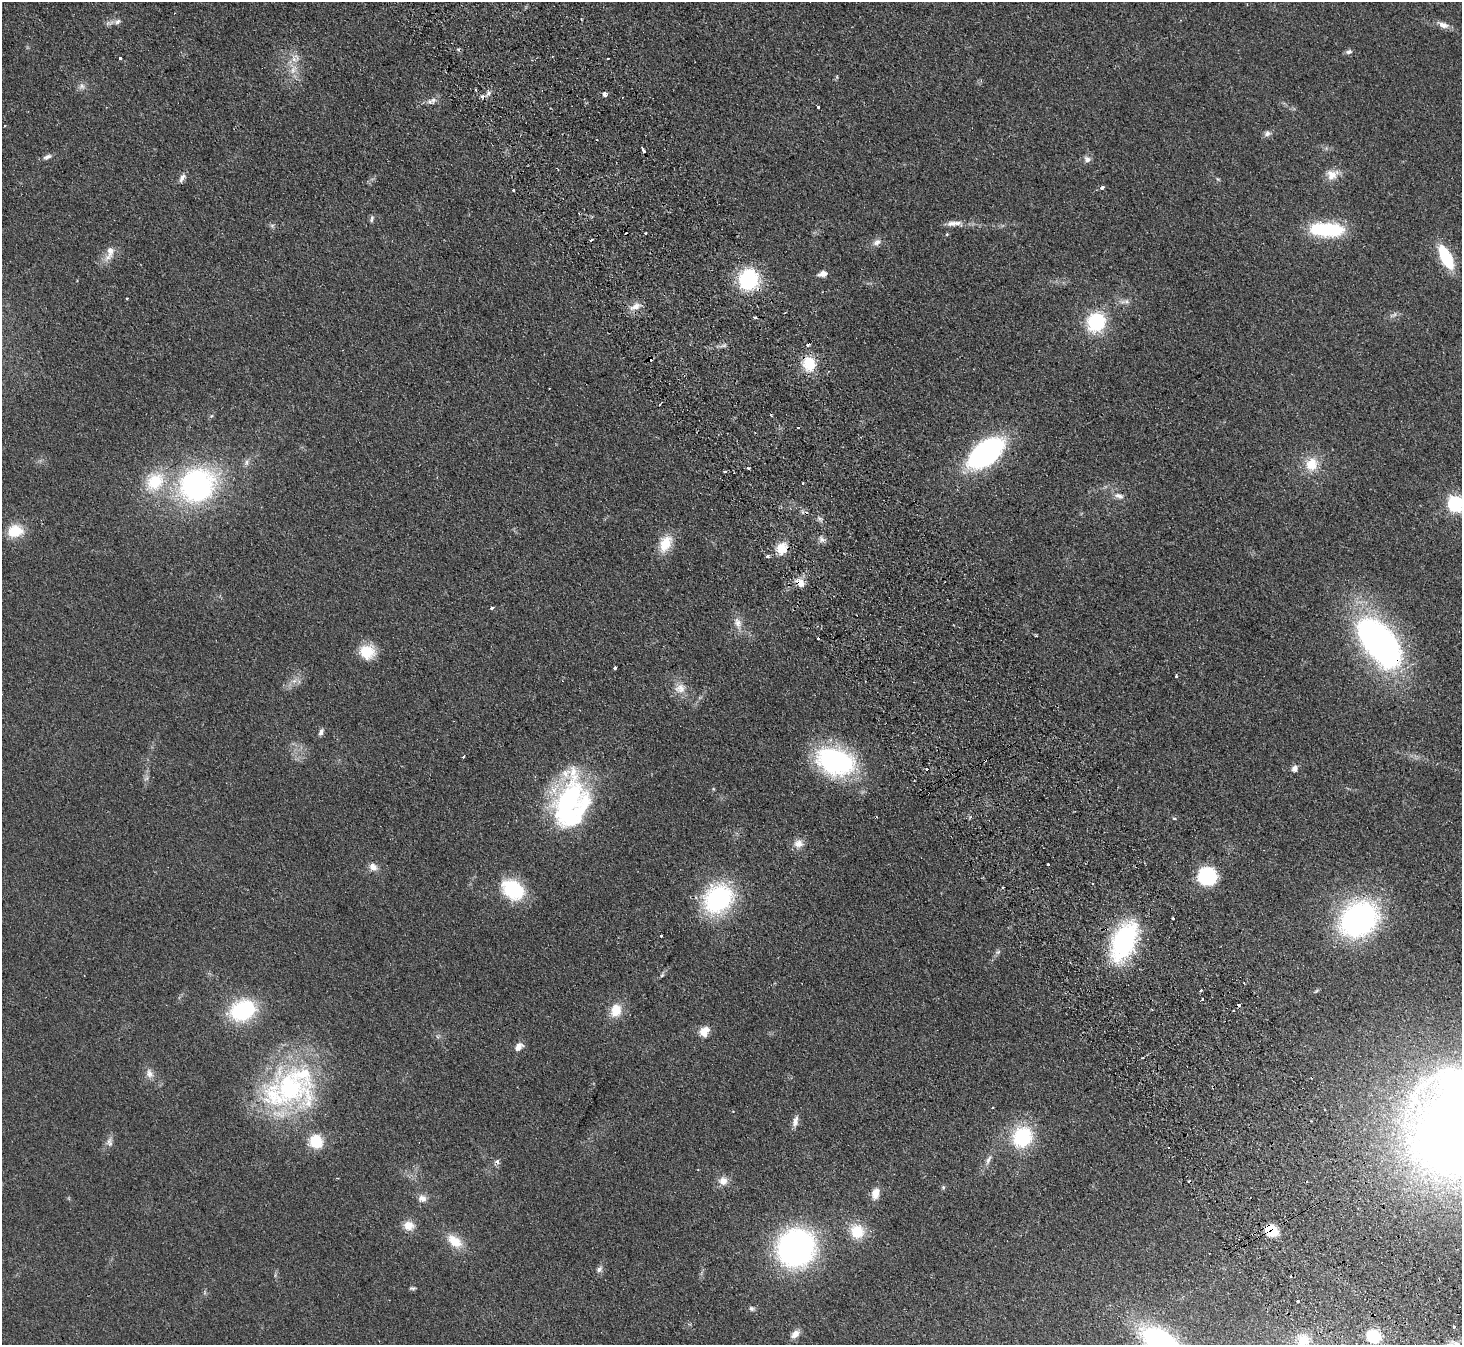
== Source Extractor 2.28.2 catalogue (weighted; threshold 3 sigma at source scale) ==
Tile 6 of 4 x 4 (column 2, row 2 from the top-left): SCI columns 1511-2970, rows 3019-4361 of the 5940 x 5898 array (HDU 1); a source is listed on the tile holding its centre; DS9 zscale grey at full resolution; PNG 1464 x 1347 px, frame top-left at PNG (2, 2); no overlay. Shown black and unused: <1% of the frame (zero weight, under 2 of 3 exposures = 3% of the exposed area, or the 3 px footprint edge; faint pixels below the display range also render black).
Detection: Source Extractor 2.28.2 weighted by HDU 2 'WHT'; one run over the whole footprint, this tile lists its part. Background 0.0777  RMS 0.0086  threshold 0.0385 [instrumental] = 3 sigma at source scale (4.5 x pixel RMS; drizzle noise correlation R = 1.50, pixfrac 1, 0.05/0.05 arcsec/px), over >= 5 px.
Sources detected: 138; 1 inside a brighter object's white glare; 14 cosmic-ray / hot-pixel residue — not listed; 6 inside a brighter listed object's ellipse — not listed separately; the other 117 listed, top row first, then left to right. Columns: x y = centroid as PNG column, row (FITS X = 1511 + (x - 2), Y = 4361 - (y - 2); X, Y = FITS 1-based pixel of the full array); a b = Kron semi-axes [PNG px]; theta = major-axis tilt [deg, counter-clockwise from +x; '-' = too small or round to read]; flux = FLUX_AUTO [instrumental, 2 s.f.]
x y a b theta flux
117 22 9 6 33 3
1443 25 15 7 -21 5.7
1349 52 8 6 14 2.5
120 58 3 3 - 2.2
608 59 3 2 - 1.2
293 70 14 7 62 6.6
82 86 9 6 -60 3
605 94 4 3 - 9.9
433 100 10 7 62 3.4
818 106 3 3 - 4.1
4 126 3 2 - 0.71
1267 133 8 7 - 3.1
643 150 4 3 - 3.1
47 157 13 6 22 3
1087 159 10 8 -26 3.6
1332 175 16 13 20 9.5
182 178 13 6 61 3.5
1218 179 6 4 -33 1
1102 188 4 3 - 7.4
513 190 3 3 - 2.2
372 219 9 4 68 1.8
952 224 14 8 4 5.2
272 225 6 4 19 1.3
1327 229 36 15 -2 56
947 234 5 3 - 0.83
877 242 12 7 31 4
110 252 21 8 70 9.1
1446 257 21 9 -63 50
823 274 9 6 12 5.7
749 279 23 20 69 57
127 298 3 2 - 1.1
635 307 15 8 21 6.8
1394 315 12 5 32 2.5
755 317 3 3 - 1.7
1096 322 21 19 57 49
809 364 17 15 -75 22
798 427 3 3 - 2
986 453 31 16 38 200
246 463 9 6 72 2.8
1312 464 18 15 64 18
748 468 5 3 - 1
725 472 3 3 - 5.8
155 482 28 21 47 37
803 483 3 2 - 0.95
196 485 34 31 30 180
1119 496 14 7 -16 4.6
1455 504 7 6 - 200
15 531 19 14 9 18
822 539 7 6 - 2.7
665 544 21 13 64 18
782 548 14 11 60 14
768 556 4 3 - 2
800 583 13 8 -44 7.6
492 608 3 3 - 3.6
738 623 17 10 -68 7.3
818 638 3 3 - 2.1
1379 642 47 25 -51 330
367 652 17 16 - 20
615 668 3 3 - 4.9
1176 676 3 3 - 1.5
294 681 7 5 43 2.9
680 688 16 13 17 9.1
321 732 9 6 70 2.6
463 757 3 2 - 1.2
835 761 40 26 -16 130
1295 769 8 6 53 4.1
713 789 5 4 - 0.83
566 805 71 31 75 140
1174 818 5 3 - 0.85
799 844 12 10 5 6.5
1048 864 3 3 - 1.8
373 867 11 9 -38 5.5
1207 876 13 12 - 75
1003 887 3 3 - 1.1
513 889 26 18 -36 49
718 898 29 24 46 110
1173 918 3 3 - 1.9
1359 919 34 27 38 210
661 936 3 3 - 1.8
1124 941 37 20 67 120
998 952 8 4 44 1.9
662 975 7 4 45 1.5
1201 990 3 3 - 3.6
1202 999 3 2 - 1.3
1238 1005 3 3 - 1.8
242 1010 24 18 21 78
616 1010 16 12 67 15
704 1032 13 11 54 8.5
518 1047 11 8 45 5.7
149 1073 13 9 -66 5.2
1453 1082 44 33 -15 160
290 1088 75 50 -28 150
992 1108 3 2 - 1
795 1121 16 7 75 4.9
1022 1137 23 20 53 53
109 1142 13 8 -86 4.1
988 1159 15 6 65 3.9
497 1162 4 4 - 5.9
723 1181 11 11 - 7.1
943 1187 6 5 - 1.4
875 1193 13 9 77 8.3
422 1198 12 10 -6 5.4
409 1225 14 12 -12 9.1
1271 1230 11 8 -34 23
857 1231 18 16 -53 21
455 1241 23 13 -38 16
796 1248 30 28 40 260
599 1269 9 6 52 2.9
412 1288 8 4 -1 1.4
1297 1301 3 3 - 2.1
752 1309 8 6 -31 2
1454 1327 3 3 - 2.3
795 1334 14 8 39 5.7
1373 1336 9 9 - 42
1303 1340 16 14 11 15
1161 1342 29 16 -35 200
1456 1344 9 6 13 3.8
Overlapping masked pixels (flux is a lower limit): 5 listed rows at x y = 809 364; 782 548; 800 583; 1379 642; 1271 1230
Isophote crosses this tile's border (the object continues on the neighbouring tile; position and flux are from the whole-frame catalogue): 5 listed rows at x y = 1455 504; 1453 1082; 1303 1340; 1161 1342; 1456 1344